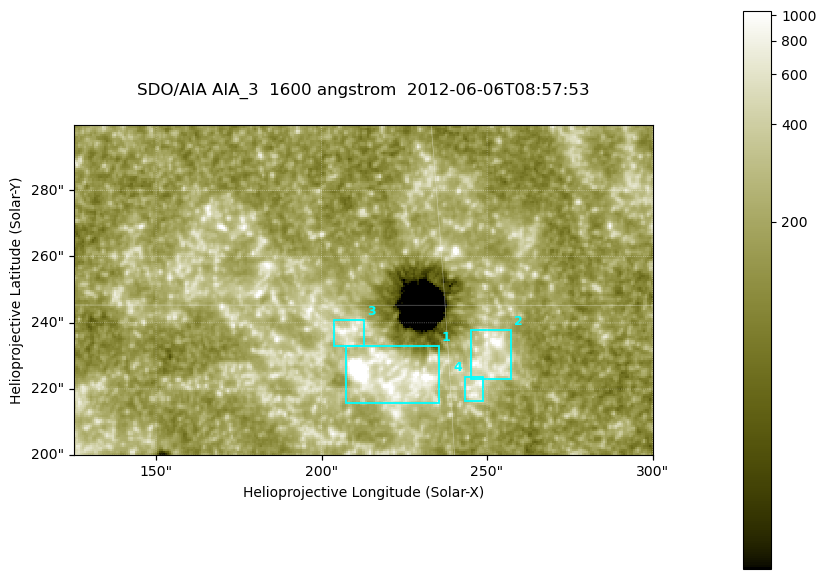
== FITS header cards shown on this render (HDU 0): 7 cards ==
TELESCOP= 'SDO/AIA '
INSTRUME= 'AIA_3   '
WAVELNTH=                 1600
WAVEUNIT= 'angstrom'
DATE-OBS= '2012-06-06T08:57:53.12'
CTYPE1  = 'HPLN-TAN'
CTYPE2  = 'HPLT-TAN'

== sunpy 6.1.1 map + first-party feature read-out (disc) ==
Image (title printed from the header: SDO/AIA AIA_3  1600 angstrom  2012-06-06T08:57:53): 287 x 164 px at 0.609 arcsec/px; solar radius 946 arcsec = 1552 px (partial field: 0.6% of the solar disc is inside the frame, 100% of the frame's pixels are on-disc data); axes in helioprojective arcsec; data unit not stated in the header (colour bar unlabelled)
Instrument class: DISC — disc imager (sunpy class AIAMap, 1600 A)
Bright regions (active regions / flare kernels): reference = the on-disc median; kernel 3 px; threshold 5 sigma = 348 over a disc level ~187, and >= 1.15x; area >= 47 px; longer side >= 3 px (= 1.8 arcsec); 4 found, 4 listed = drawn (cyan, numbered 1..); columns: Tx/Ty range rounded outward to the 2 arcsec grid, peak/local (2 s.f.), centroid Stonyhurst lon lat
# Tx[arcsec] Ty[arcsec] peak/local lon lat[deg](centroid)
1 206..236 216..234 24 +14 +14
2 244..258 222..238 6.1 +16 +14
3 204..214 232..242 4.8 +13 +14
4 242..250 216..224 4.5 +15 +13